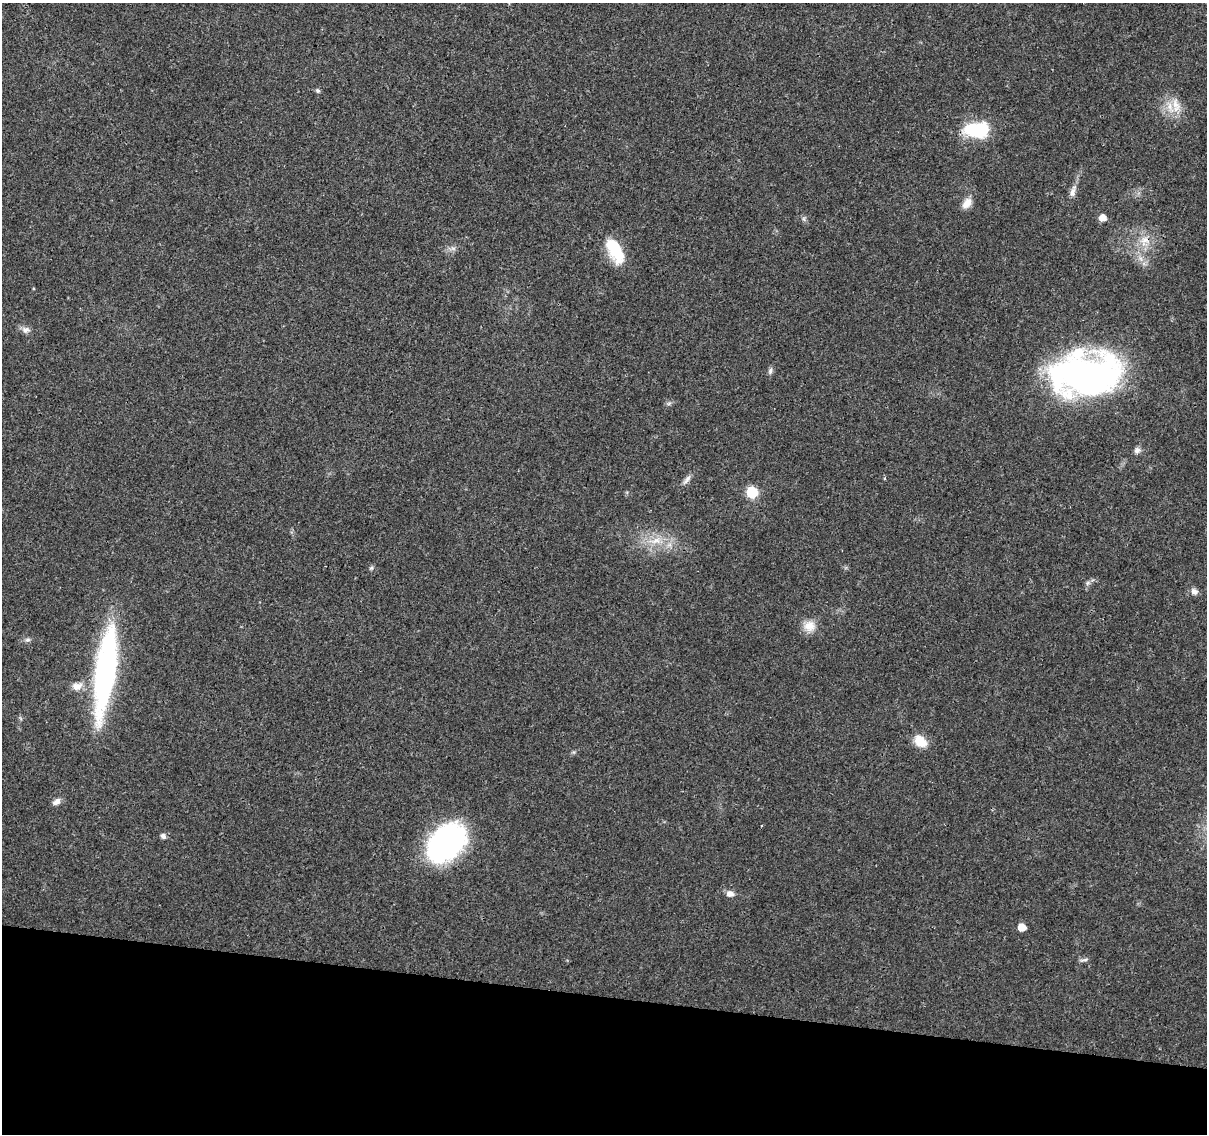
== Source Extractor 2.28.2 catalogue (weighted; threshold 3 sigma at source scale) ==
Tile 15 of 4 x 4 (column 3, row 4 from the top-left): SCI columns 2413-3617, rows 228-1359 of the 4833 x 5042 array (HDU 1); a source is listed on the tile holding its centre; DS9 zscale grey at full resolution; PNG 1209 x 1136 px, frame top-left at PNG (2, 3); no overlay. Shown black and unused: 12% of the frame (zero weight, under 3 of 4 exposures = <1% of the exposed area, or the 3 px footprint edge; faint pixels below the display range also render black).
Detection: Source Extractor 2.28.2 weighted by HDU 2 'WHT'; one run over the whole footprint, this tile lists its part. Background 0.024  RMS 0.002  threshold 0.00914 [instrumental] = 3 sigma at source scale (4.5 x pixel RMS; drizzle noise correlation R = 1.50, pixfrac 1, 0.0396/0.0396 arcsec/px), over >= 5 px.
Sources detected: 37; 1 inside a brighter object's white glare — not listed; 2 inside a brighter listed object's ellipse — not listed separately; the other 34 listed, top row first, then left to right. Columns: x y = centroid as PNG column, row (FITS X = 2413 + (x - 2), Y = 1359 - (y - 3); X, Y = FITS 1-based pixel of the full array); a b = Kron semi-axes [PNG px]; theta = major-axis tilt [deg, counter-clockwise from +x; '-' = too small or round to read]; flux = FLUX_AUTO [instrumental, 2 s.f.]
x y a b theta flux
318 91 6 5 - 0.41
1175 104 20 11 -68 2.9
976 130 23 14 -1 14
1073 191 19 7 75 1.3
967 203 15 9 50 1.9
1103 218 6 6 - 2
804 219 7 4 -72 0.39
1145 240 16 14 27 3.2
614 247 24 16 -57 7.4
453 248 7 5 -1 0.57
1140 258 7 4 -71 0.61
25 330 11 9 -5 0.99
770 371 9 5 80 0.56
1086 376 67 38 6 82
669 403 7 4 19 0.39
1137 450 9 8 - 0.82
885 478 4 4 - 0.26
687 480 15 6 52 0.94
752 492 7 6 - 13
655 541 21 9 7 3.5
371 568 6 5 - 0.36
1088 583 7 5 31 0.5
1194 592 10 8 -38 0.89
809 626 17 15 -4 2.6
27 640 8 6 14 0.52
105 671 101 21 82 45
77 686 15 10 19 1.8
920 741 16 12 -48 3.6
56 802 11 7 34 1
163 836 6 6 - 0.73
446 843 43 29 47 42
730 894 9 7 -14 1.1
1022 927 6 5 - 3.1
1084 960 14 3 14 0.45
Overlapping masked pixels (flux is a lower limit): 1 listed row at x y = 1145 240